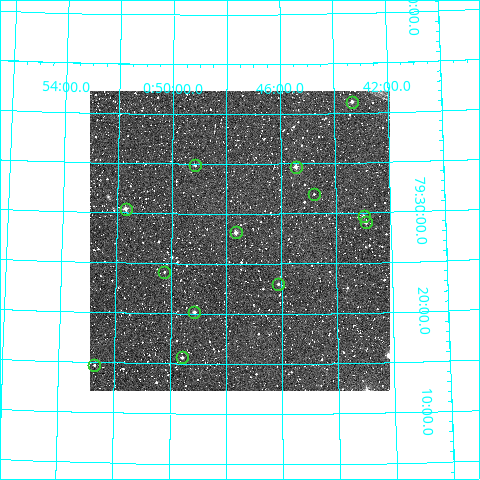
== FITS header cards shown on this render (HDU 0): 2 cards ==
NAXIS1  =                  300
NAXIS2  =                  300

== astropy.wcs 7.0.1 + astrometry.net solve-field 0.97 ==
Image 300 x 300 px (HDU 0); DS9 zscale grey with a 90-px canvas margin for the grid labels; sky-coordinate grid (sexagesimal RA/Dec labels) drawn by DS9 from the SOLVED WCS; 13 Tycho-2 reference stars matched to detected sources circled (green)
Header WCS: RA---TAN/DEC--TAN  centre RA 00:47:31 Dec +79:27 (11.88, +79.46 deg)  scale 6 arcsec/px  FOV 30.0' x 30.0'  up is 0 deg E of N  parity normal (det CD < 0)
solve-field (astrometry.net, Tycho-2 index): VERIFIED the header's WCS against the Tycho-2 star catalogue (verified at 2 index scales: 8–13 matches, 0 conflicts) and refined it, rather than solving blind
Solved WCS: RA---TAN-SIP/DEC--TAN-SIP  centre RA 00:47:31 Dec +79:27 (11.88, +79.46 deg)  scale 6 arcsec/px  FOV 30.0' x 30.0'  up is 0 deg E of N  parity normal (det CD < 0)
The solver's refit moves the header's centre by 1.2 arcsec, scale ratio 1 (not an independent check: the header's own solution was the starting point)
Tycho-2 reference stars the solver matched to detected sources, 13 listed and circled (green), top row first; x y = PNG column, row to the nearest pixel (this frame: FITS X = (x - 90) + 1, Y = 300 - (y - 91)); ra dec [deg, ICRS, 3 dp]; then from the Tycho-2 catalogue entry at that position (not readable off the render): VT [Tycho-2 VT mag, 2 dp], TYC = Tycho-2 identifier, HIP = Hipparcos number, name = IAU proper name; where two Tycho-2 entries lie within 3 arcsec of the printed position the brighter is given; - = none
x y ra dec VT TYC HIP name
352 102 10.833 +79.685 11.20 4501-1769-1 - -
195 165 12.294 +79.582 11.82 4501-1862-1 - -
296 167 11.362 +79.578 10.48 4501-1900-1 - -
314 194 11.198 +79.532 11.89 4501-2050-1 - -
126 209 12.923 +79.507 10.35 4501-518-1 - -
364 216 10.745 +79.495 11.29 4501-170-1 - -
366 222 10.728 +79.483 11.51 4501-664-1 - -
236 232 11.915 +79.469 10.35 4501-1044-1 - -
164 272 12.560 +79.402 11.78 4501-642-1 - -
278 284 11.529 +79.383 11.71 4501-570-1 - -
194 312 12.290 +79.336 10.45 4501-682-1 - -
182 357 12.394 +79.260 11.24 4501-1286-1 - -
94 365 13.179 +79.245 11.76 4501-212-1 - -